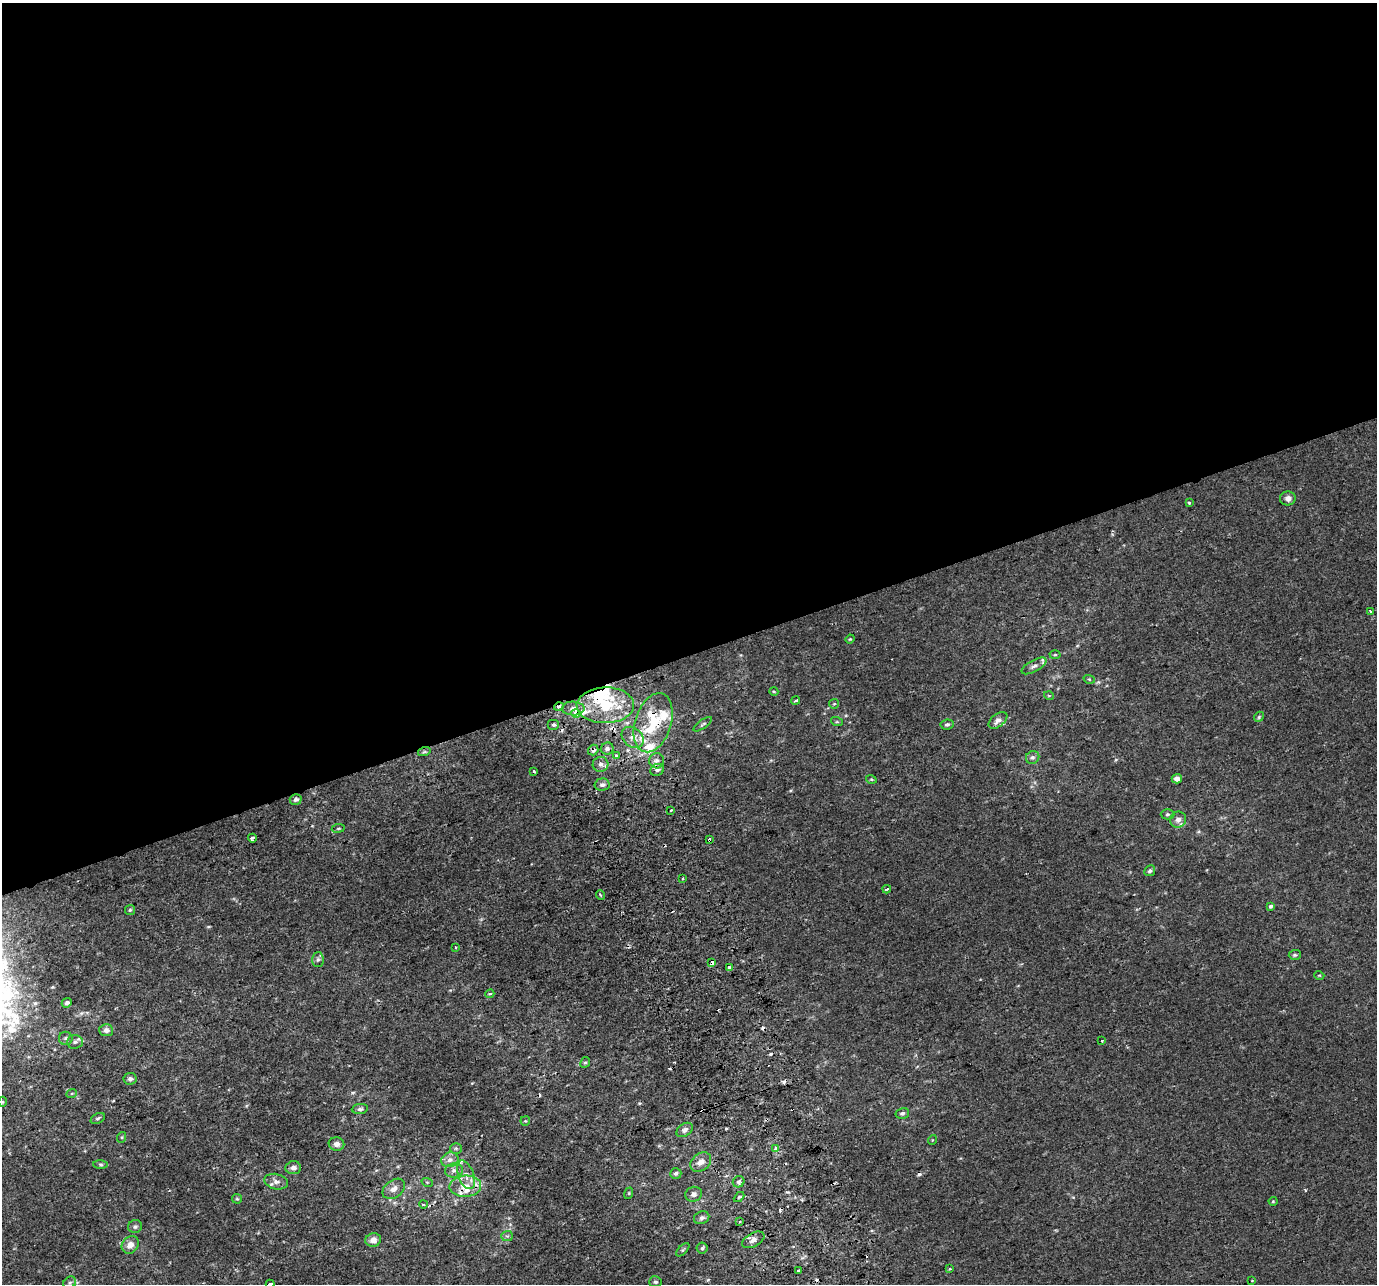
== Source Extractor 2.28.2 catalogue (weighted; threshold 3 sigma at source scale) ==
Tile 2 of 4 x 4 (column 2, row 1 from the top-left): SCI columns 1416-2790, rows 3993-5274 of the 5579 x 5364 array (HDU 1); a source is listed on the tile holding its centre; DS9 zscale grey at full resolution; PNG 1379 x 1286 px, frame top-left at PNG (2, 3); each listed source drawn as its Kron ellipse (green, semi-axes under 4 px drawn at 4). Shown black and unused: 51% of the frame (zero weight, under 2 of 3 exposures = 2% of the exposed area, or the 3 px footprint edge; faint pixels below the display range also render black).
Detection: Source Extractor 2.28.2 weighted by HDU 2 'WHT'; one run over the whole footprint, this tile lists its part. Background 0.0011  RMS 0.0028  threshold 0.0127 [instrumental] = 3 sigma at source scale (4.5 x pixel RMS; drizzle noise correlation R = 1.50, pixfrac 1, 0.0396/0.0396 arcsec/px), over >= 5 px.
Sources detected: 134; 14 cosmic-ray / hot-pixel residue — neither listed nor drawn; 13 inside a brighter listed object's ellipse — not listed separately; the other 107 listed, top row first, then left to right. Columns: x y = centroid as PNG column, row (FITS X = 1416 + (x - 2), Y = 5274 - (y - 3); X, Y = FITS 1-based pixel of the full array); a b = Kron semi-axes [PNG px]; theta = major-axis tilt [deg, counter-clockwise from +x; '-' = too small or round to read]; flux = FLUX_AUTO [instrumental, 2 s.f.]
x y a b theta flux
1288 498 8 7 - 1.3
1189 503 3 3 - 0.76
1370 612 3 3 - 0.57
850 639 4 4 - 0.28
1055 655 5 3 - 0.31
1034 666 14 5 29 1.1
1089 679 5 3 - 0.31
774 692 4 3 - 0.26
1049 696 5 3 - 0.26
796 700 4 3 - 0.43
834 704 5 4 - 0.32
605 705 29 18 1 18
559 707 5 3 - 1.6
573 709 11 7 -2 1.4
576 713 4 4 - 2.5
1259 717 5 4 - 0.37
998 720 11 6 38 1.3
837 722 6 4 -17 0.35
653 723 30 18 72 14
703 724 11 3 35 0.48
947 724 6 5 - 0.54
553 725 6 5 - 0.58
633 737 12 9 -40 2.3
607 749 6 6 - 0.94
593 750 5 5 - 1.1
424 752 6 4 18 0.41
616 755 4 3 - 1.4
1033 757 7 6 - 0.75
657 761 7 7 - 1.2
601 764 8 7 - 1.3
657 770 7 5 25 0.9
534 771 3 3 - 0.53
871 779 5 3 - 0.31
1177 779 5 4 - 1.2
602 785 7 6 - 0.83
296 799 6 5 - 1
671 810 3 3 - 0.29
1168 814 7 5 0 0.53
1178 820 8 8 - 1.3
338 828 6 3 9 0.31
252 838 4 3 - 2.5
709 840 4 3 - 2.2
1150 871 6 5 - 0.58
683 879 3 2 - 0.35
887 889 4 2 - 0.73
601 895 5 3 - 0.34
1271 906 4 4 - 0.6
130 910 5 5 - 0.43
456 947 3 2 - 0.31
1295 955 6 5 - 0.51
318 959 7 6 - 0.67
712 962 4 3 - 13
729 967 3 3 - 1.8
1319 975 5 3 - 0.24
490 994 4 3 - 0.37
67 1003 5 4 - 0.74
106 1030 7 6 - 1.4
66 1038 7 6 - 0.75
1102 1041 3 2 - 0.25
75 1042 8 7 - 0.91
585 1062 6 4 65 0.45
130 1079 6 6 - 0.87
72 1093 5 3 - 0.29
3 1102 5 3 - 0.29
360 1109 8 5 7 0.68
902 1113 7 5 13 0.55
98 1118 8 5 29 0.52
525 1121 5 4 - 0.32
685 1130 9 6 34 0.99
122 1137 5 3 - 0.29
932 1140 5 3 - 0.23
336 1144 8 7 - 1.2
456 1148 6 5 - 0.47
776 1149 3 3 - 4.2
450 1160 9 7 19 1.5
701 1162 11 8 38 2.1
101 1164 7 4 -1 0.48
293 1168 8 6 5 1.2
454 1170 9 7 9 1.2
676 1173 6 5 - 0.7
466 1175 15 8 -70 2.3
276 1182 12 7 -14 1.5
427 1182 6 3 -19 0.32
739 1182 6 5 - 0.7
465 1186 16 10 2 4.2
394 1189 12 8 37 1.9
629 1193 6 3 73 0.28
694 1194 8 7 - 1.1
739 1197 6 4 44 0.38
237 1199 5 4 - 0.34
1273 1201 4 4 - 0.26
423 1204 4 3 - 0.39
702 1218 8 6 20 0.9
739 1222 4 2 - 0.26
135 1226 7 6 - 0.66
507 1236 5 5 - 0.48
373 1240 8 7 - 2
753 1240 12 6 29 1.5
130 1245 9 8 - 2.1
702 1248 5 5 - 0.55
683 1250 8 3 45 0.39
950 1269 3 3 - 0.36
798 1271 3 3 - 3.1
1252 1281 4 2 - 0.19
655 1282 6 5 - 0.54
70 1283 7 5 41 0.64
270 1284 4 3 - 2.3
Overlapping masked pixels (flux is a lower limit): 7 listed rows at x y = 605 705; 559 707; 576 713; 653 723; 593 750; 709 840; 712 962
Isophote crosses this tile's border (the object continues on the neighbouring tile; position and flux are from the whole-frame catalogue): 1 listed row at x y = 270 1284